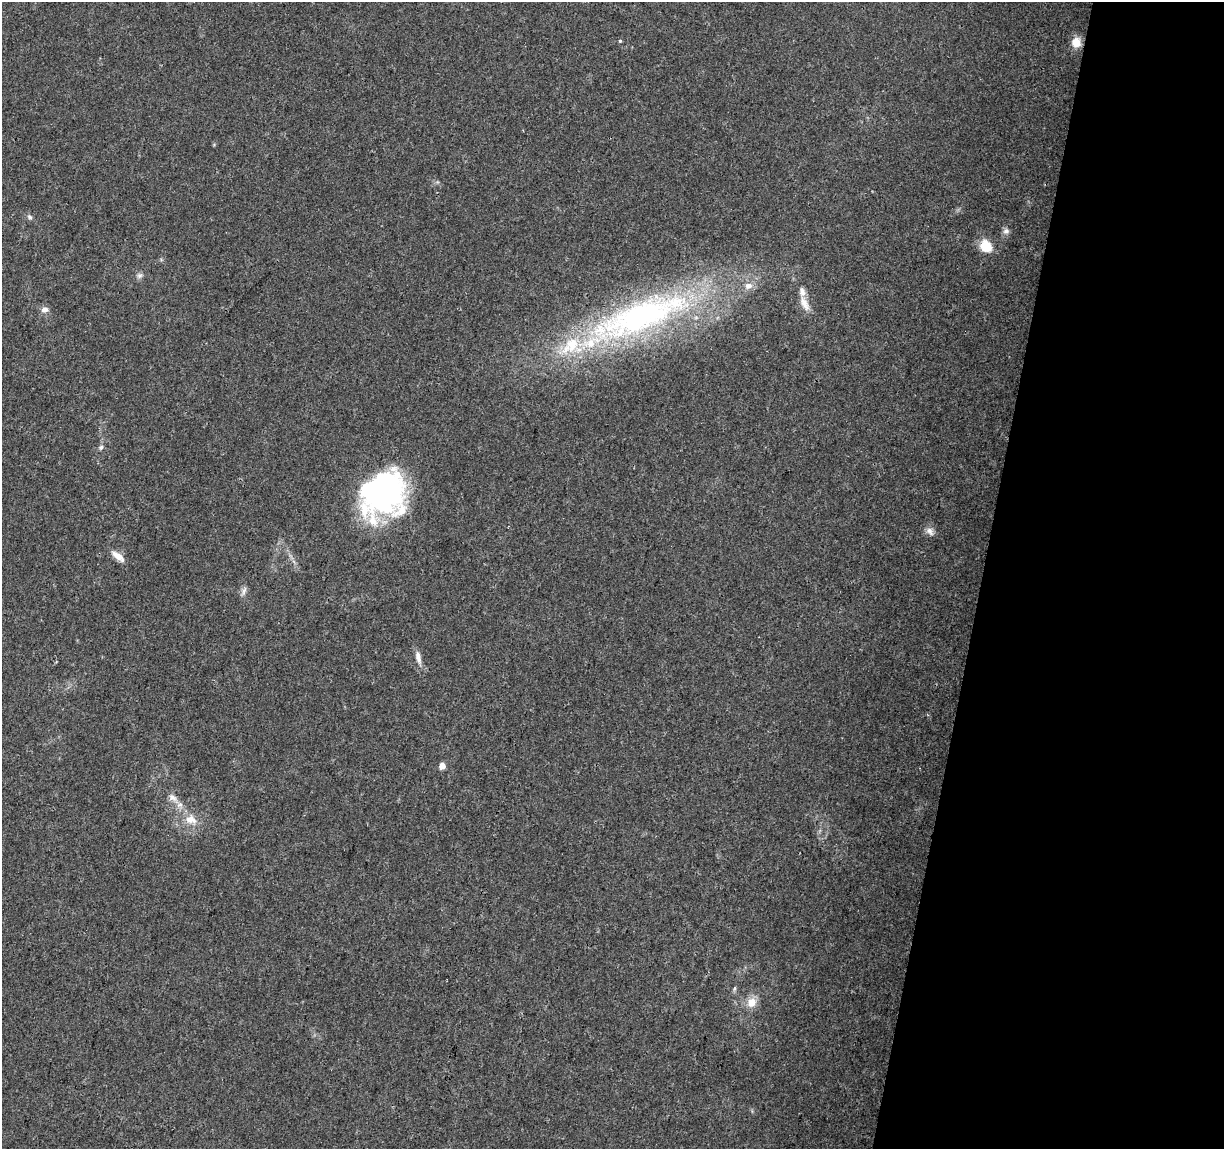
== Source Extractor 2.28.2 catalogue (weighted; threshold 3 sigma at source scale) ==
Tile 8 of 4 x 4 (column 4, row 2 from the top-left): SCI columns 3665-4886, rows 2521-3667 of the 4895 x 5100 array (HDU 1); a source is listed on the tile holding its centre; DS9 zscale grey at full resolution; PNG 1226 x 1151 px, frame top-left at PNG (2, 2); no overlay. Shown black and unused: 20% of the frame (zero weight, under 3 of 4 exposures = <1% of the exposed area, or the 3 px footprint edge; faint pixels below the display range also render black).
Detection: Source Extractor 2.28.2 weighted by HDU 2 'WHT'; one run over the whole footprint, this tile lists its part. Background 0.0215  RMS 0.004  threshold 0.0182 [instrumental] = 3 sigma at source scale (4.5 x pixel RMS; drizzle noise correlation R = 1.50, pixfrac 1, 0.0396/0.0396 arcsec/px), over >= 5 px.
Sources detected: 25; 1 inside a brighter object's white glare — not listed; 4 inside a brighter listed object's ellipse — not listed separately; the other 20 listed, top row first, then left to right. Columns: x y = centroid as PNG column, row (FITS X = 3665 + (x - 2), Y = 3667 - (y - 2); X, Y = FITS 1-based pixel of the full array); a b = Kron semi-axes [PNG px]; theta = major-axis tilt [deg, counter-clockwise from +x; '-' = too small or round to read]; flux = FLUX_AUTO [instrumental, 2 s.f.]
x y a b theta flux
620 41 5 4 - 0.45
1076 42 12 11 - 4.6
29 217 8 5 -41 1
1006 231 9 8 - 1.6
986 246 15 13 -48 8.5
140 276 9 7 44 1.4
804 303 23 9 -63 4.6
45 310 10 8 10 2
639 317 161 43 21 150
101 447 7 6 - 1.1
381 491 50 41 65 97
930 531 13 8 -53 2.2
118 556 20 8 -38 3.7
244 591 15 5 67 1.5
418 657 17 7 -77 3
442 766 5 4 - 5
172 798 13 9 -31 2.9
191 819 18 13 -19 6.4
735 988 8 3 71 0.68
751 1002 15 12 51 5